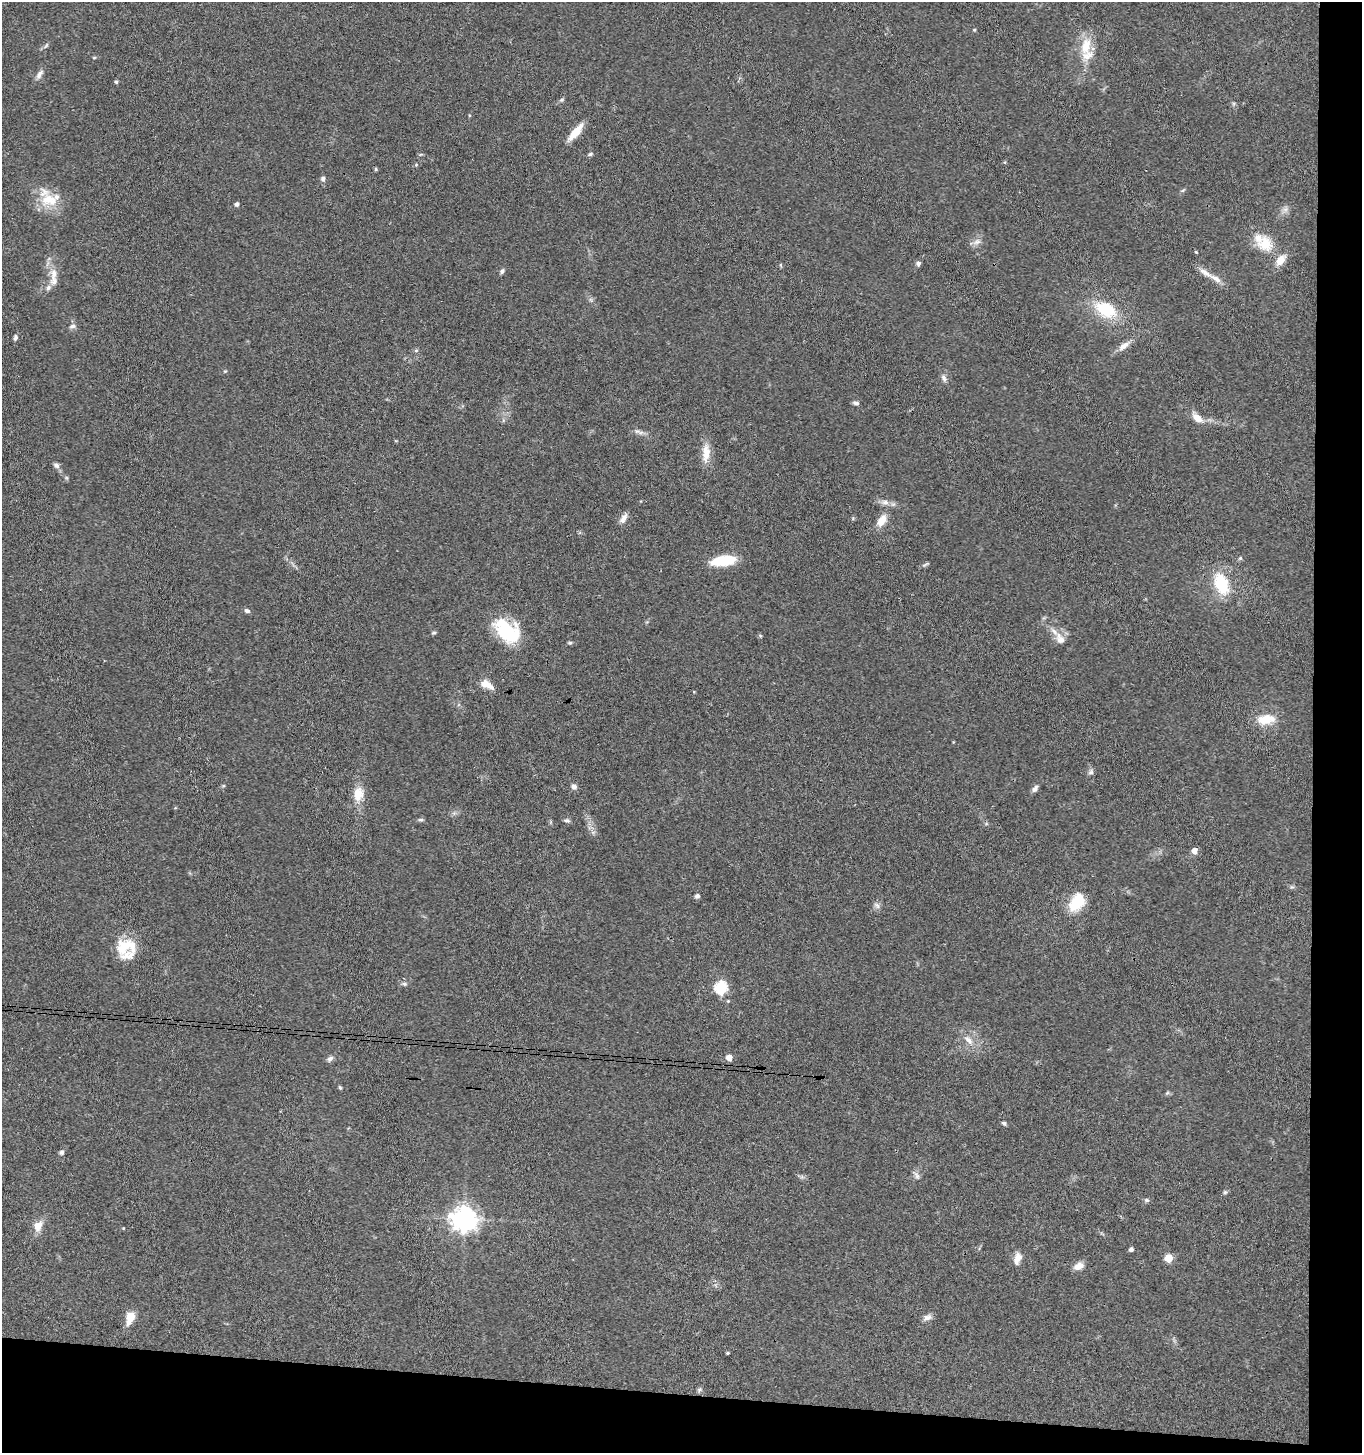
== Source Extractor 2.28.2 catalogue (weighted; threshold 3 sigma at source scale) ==
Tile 9 of 3 x 3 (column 3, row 3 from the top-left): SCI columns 2926-4285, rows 6-1456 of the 4442 x 4368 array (HDU 1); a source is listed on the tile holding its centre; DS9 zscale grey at full resolution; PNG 1364 x 1455 px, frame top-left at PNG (2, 2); no overlay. Shown black and unused: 8% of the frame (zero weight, under 3 of 4 exposures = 6% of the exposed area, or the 3 px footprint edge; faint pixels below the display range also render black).
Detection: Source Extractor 2.28.2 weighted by HDU 2 'WHT'; one run over the whole footprint, this tile lists its part. Background 0.0676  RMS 0.0054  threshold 0.0241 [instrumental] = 3 sigma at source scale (4.5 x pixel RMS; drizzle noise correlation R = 1.50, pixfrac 1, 0.05/0.05 arcsec/px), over >= 5 px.
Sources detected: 92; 5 inside a brighter listed object's ellipse — not listed separately; the other 87 listed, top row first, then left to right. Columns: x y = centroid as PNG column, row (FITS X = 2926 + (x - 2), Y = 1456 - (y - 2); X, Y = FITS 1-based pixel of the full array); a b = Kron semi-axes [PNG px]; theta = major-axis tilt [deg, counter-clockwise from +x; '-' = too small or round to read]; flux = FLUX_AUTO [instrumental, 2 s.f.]
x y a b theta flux
974 30 4 4 - 0.57
46 45 9 3 56 0.93
1086 46 25 14 77 13
94 58 6 3 19 0.52
39 74 14 6 59 2.6
116 82 4 4 - 1.1
562 100 7 5 21 0.88
576 132 22 7 49 9.5
421 154 6 3 19 0.63
590 154 7 4 17 1.1
416 165 6 4 19 0.63
376 169 5 4 - 0.66
323 178 7 6 - 1.4
1183 190 6 4 20 0.72
49 200 26 18 -4 15
237 204 4 4 - 1.7
1285 209 7 4 -18 1.5
977 242 12 7 28 2.6
1265 244 19 18 - 12
1196 252 4 3 - 0.55
1280 260 14 9 53 5.9
918 263 6 6 - 1.5
502 271 7 5 48 1.3
54 274 21 9 85 6.4
1216 279 19 7 -32 4.4
1106 309 25 16 -25 24
72 326 9 5 8 1.5
15 337 7 5 77 1.3
1124 346 18 8 36 4
416 350 6 4 19 0.65
225 371 5 4 - 0.53
944 378 11 6 -60 2
856 403 8 4 -5 1.2
1197 418 16 8 -42 5.4
637 431 9 7 -11 1.9
706 453 26 10 87 7.8
56 465 9 6 -40 1.7
885 502 11 7 -14 2.8
623 518 14 7 61 3.1
882 520 16 9 59 6
1240 558 5 4 - 0.78
723 561 28 11 8 17
925 564 11 3 29 0.89
1221 584 23 14 -69 22
247 611 7 5 -25 1.3
507 631 31 19 -38 31
434 633 7 3 8 0.7
760 636 6 4 -3 0.63
1060 639 19 11 -57 6
570 643 5 5 - 0.77
485 684 12 10 -16 4.7
1266 719 23 12 7 11
1091 772 7 6 - 1.5
574 786 7 6 - 2
1035 789 9 6 49 1.9
358 794 19 13 82 8.6
421 820 7 5 1 0.99
566 820 8 5 -6 1.2
1194 851 6 5 - 3.8
697 896 6 5 - 1.4
1077 902 19 13 56 18
877 905 10 5 -52 1.8
126 946 27 19 6 17
404 984 7 5 -2 1.1
721 987 6 6 - 63
728 1001 4 4 - 0.51
968 1040 16 8 -47 4.4
729 1057 6 6 - 3.7
330 1059 9 6 35 1.7
340 1088 5 4 - 0.66
1167 1093 6 4 18 0.75
1004 1123 6 5 - 1
62 1152 5 5 - 1.2
917 1176 13 6 -65 1.9
1225 1192 5 5 - 0.85
1147 1200 7 5 -2 1.1
464 1219 8 8 - 530
38 1226 13 10 66 5.5
123 1228 4 3 - 0.42
1131 1249 4 4 - 1.7
1017 1258 16 9 74 4.2
1168 1258 5 5 - 15
1079 1266 12 8 27 4.2
130 1317 12 8 73 8.8
927 1317 12 8 21 2.4
728 1353 4 3 - 0.63
699 1389 7 5 36 1